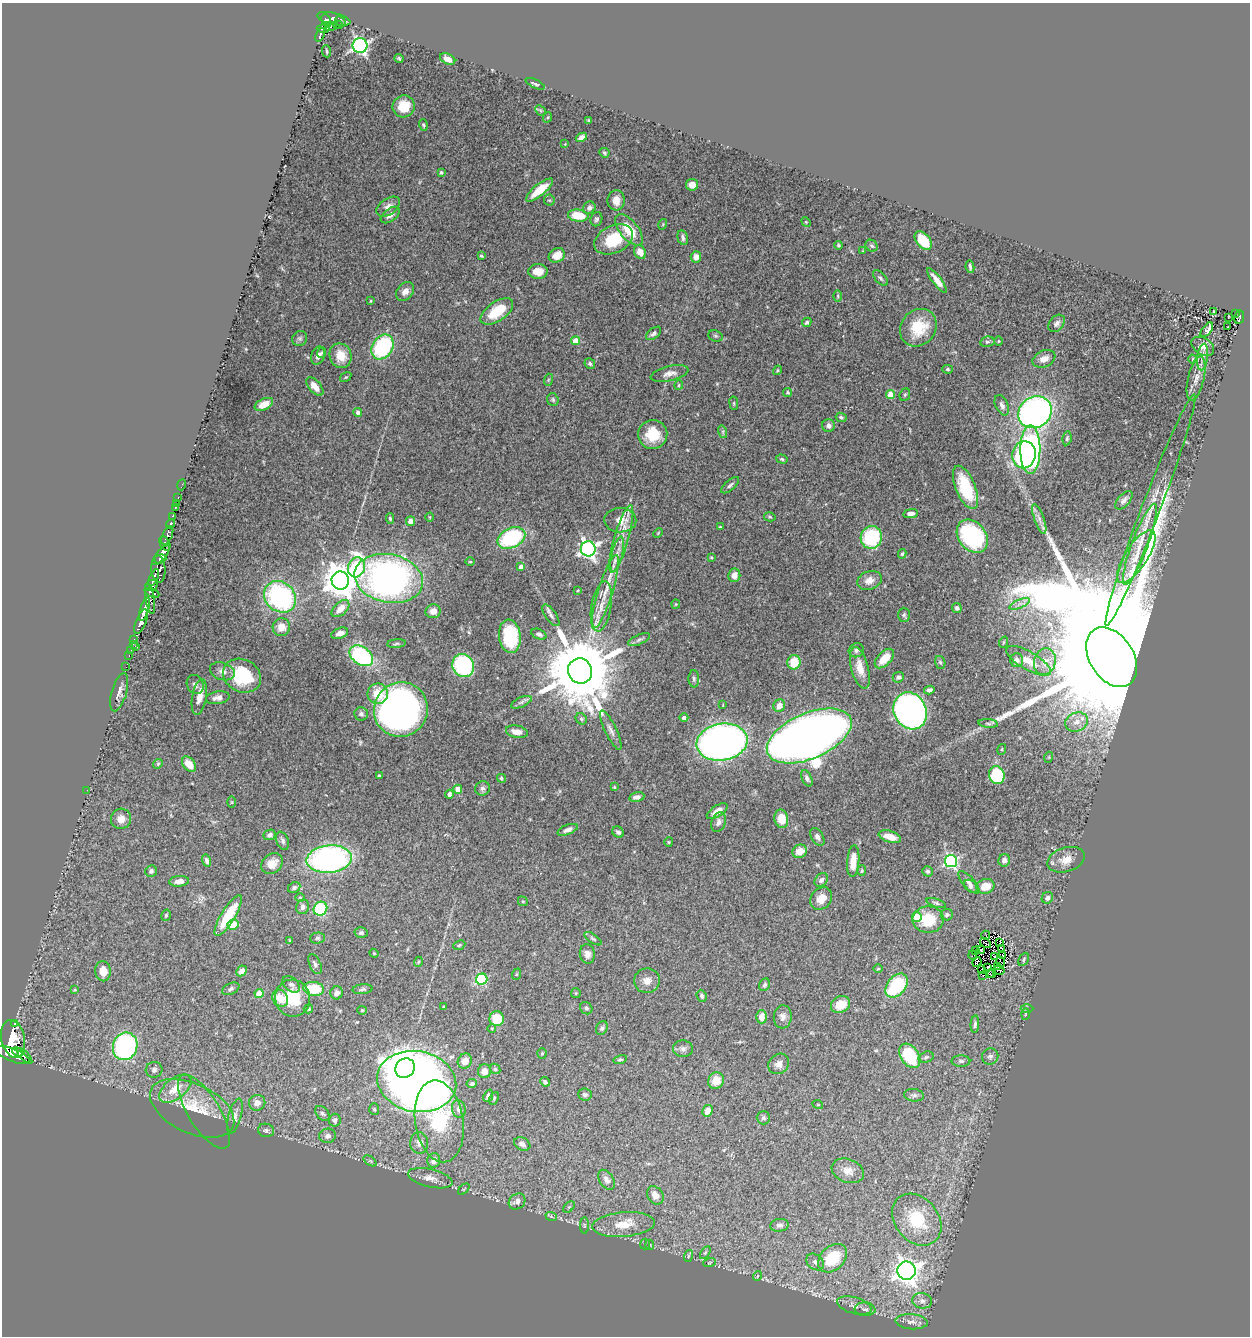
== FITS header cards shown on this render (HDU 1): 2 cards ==
NAXIS1  =                 1248
NAXIS2  =                 1334

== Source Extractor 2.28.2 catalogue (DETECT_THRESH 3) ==
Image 1248 x 1334 px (HDU 1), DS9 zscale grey, 1 PNG px = 1 image px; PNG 1252 x 1338 px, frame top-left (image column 1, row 1334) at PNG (2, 3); each listed source drawn as its Kron ellipse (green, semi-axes under 4 px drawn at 4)
Background 0.528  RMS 0.039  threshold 0.118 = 3 sigma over >= 5 px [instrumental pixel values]
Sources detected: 397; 3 with non-positive FLUX_AUTO (blend fragments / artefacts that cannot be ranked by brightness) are neither listed nor drawn; the other 394 listed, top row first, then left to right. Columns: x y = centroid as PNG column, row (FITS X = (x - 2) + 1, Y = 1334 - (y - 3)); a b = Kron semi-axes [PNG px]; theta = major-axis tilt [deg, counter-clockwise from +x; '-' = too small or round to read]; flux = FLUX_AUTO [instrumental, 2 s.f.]
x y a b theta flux
334 19 17 6 -13 370
326 21 7 4 -67 420
340 22 6 3 -45 88
338 25 4 3 - 68
331 26 6 3 8 83
323 28 6 4 2 130
320 35 7 4 67 120
360 46 7 7 - 630
326 51 6 2 -84 3.4
399 59 4 2 - 3.7
448 59 8 5 -27 21
535 84 10 3 -25 5.3
404 106 11 10 - 62
540 110 6 4 -44 3.8
548 117 5 3 - 2.7
589 121 4 3 - 3.6
423 125 6 4 -73 3.9
581 137 6 4 28 15
565 144 4 4 - 2.1
604 153 5 4 - 3.9
441 172 4 3 - 4.5
692 185 6 5 - 17
539 190 16 6 40 61
549 200 5 5 - 3.7
616 200 10 8 86 28
388 207 13 8 34 16
589 208 6 6 - 9.9
390 215 11 6 37 13
578 216 10 6 -7 66
596 219 7 6 - 6.2
806 222 5 4 - 2.5
663 224 5 3 - 2.5
629 230 19 9 -51 71
683 238 7 5 -76 7.7
614 239 20 13 25 110
923 241 11 6 -50 76
838 245 4 3 - 4
872 246 6 5 - 5
863 251 4 2 - 2.2
640 252 7 5 -60 27
557 255 8 6 30 34
481 256 4 3 - 3.5
696 257 6 5 - 16
970 267 6 2 -80 5.2
538 271 10 7 -1 34
880 278 9 5 -46 6.7
937 280 15 4 -53 20
405 291 10 8 51 16
838 296 6 4 -89 3.6
370 301 3 2 - 2.5
497 311 19 9 35 80
1214 312 3 3 - 2.7
1235 313 3 2 - 14
1228 317 3 2 - 2.5
1239 317 7 5 81 94
807 322 5 4 - 5.3
1057 323 10 7 49 10
1228 327 3 2 - 3.7
918 328 20 17 49 92
1207 330 8 4 51 37
653 333 9 5 38 7.4
715 336 7 5 -20 5
300 338 8 7 - 7.1
576 341 4 4 - 37
998 341 4 3 - 2.3
987 342 7 5 13 5.9
1203 346 12 8 -33 20
382 347 13 10 58 250
322 353 5 3 - 4.9
318 356 9 6 67 10
340 356 12 11 - 46
1203 357 13 5 83 15
1044 359 12 8 24 20
1193 359 4 3 - 2.3
590 364 5 5 - 4.9
948 369 5 4 - 3.6
777 370 5 4 - 3
669 373 19 7 13 19
346 377 6 4 35 3.4
1196 378 23 8 76 25
548 380 6 4 71 3.2
679 385 5 4 - 3.3
315 386 11 6 -50 20
788 392 4 4 - 3.4
890 395 4 4 - 66
905 395 6 5 - 4.4
553 400 6 5 - 4.6
734 403 7 3 -82 3
264 404 10 5 25 35
1002 405 11 6 -65 9.6
358 412 4 4 - 9.5
1035 412 17 15 34 1000
841 417 5 4 - 4.9
828 425 6 6 - 10
723 432 6 4 -73 4.2
653 434 14 14 - 71
1067 438 7 4 81 5
1030 450 24 10 90 630
1024 455 13 12 - 640
782 459 6 4 -17 4.4
182 485 5 2 - 7.4
730 485 11 5 41 6.8
965 487 23 9 -68 100
178 497 3 2 - 19
1124 500 11 6 47 11
177 503 3 2 - 10
175 507 3 3 - 43
1150 510 124 9 69 96
911 514 7 4 8 12
173 516 4 3 - 65
430 517 4 3 - 2.4
770 517 6 4 -14 3.9
390 518 5 4 - 4.7
1039 519 15 5 -70 15
620 520 16 12 -2 41
410 521 5 4 - 18
171 524 5 3 - 130
720 527 4 3 - 3.3
658 533 5 3 - 2.5
167 535 10 5 66 640
972 536 18 13 -52 310
871 537 11 10 - 200
511 538 15 9 26 250
621 539 35 7 74 50
165 543 8 5 -67 530
1140 544 43 8 70 53
588 549 7 7 - 970
617 554 18 5 77 21
902 554 5 3 - 3.8
161 555 12 5 51 1100
1136 556 31 11 57 60
711 557 3 3 - 2.7
160 559 6 4 18 650
470 562 5 3 - 2.4
356 567 10 8 72 130
521 567 4 4 - 14
158 569 14 7 -86 780
734 575 6 6 - 21
154 577 9 3 66 200
389 578 34 24 -11 1200
869 580 12 9 19 24
340 581 9 8 - 5000
152 586 6 5 - 320
578 590 3 2 - 2.1
605 591 38 7 73 61
152 593 8 3 -24 250
280 597 17 14 -44 430
150 599 15 4 -80 400
676 604 4 4 - 2.6
1020 604 11 4 22 11
601 606 25 10 80 43
957 608 5 5 - 9
144 609 12 4 73 930
340 609 10 6 43 31
433 611 7 7 - 18
551 615 12 5 -56 8.9
904 615 7 6 - 5
141 622 13 5 69 960
281 627 9 8 - 27
340 633 9 5 20 15
539 634 8 5 -25 8
510 636 17 11 -82 150
134 639 3 2 - 18
639 640 12 5 24 7.2
1004 642 6 3 70 3.2
133 644 3 2 - 12
396 644 9 3 6 5
136 647 3 3 - 28
131 650 2 2 - 6.7
856 650 8 7 - 8.1
129 655 3 2 - 24
361 656 13 9 -37 300
1112 657 33 22 -58 220000
884 659 12 6 46 45
1017 660 7 6 - 12
1029 661 25 9 -30 40
794 662 7 6 - 59
940 662 6 5 - 4.9
1045 662 13 11 73 29
463 665 12 10 -59 350
126 667 2 2 - 5.8
860 668 21 8 -75 40
222 671 13 8 -19 15
580 671 13 12 - 37000
242 676 20 16 -28 160
898 677 6 5 - 7.2
694 679 8 5 -88 6.4
195 685 10 8 -63 12
929 690 5 3 - 6.5
119 692 20 7 74 15
378 694 10 10 - 51
199 697 18 7 80 27
218 698 12 6 10 14
521 702 11 5 24 7.2
723 705 3 2 - 1.6
779 706 6 5 - 21
401 710 27 26 - 1400
910 711 19 16 -62 1300
361 714 7 6 - 7.3
684 718 4 4 - 8.9
581 719 6 5 - 4.8
1077 722 12 9 24 26
988 723 10 4 -5 5.6
611 730 21 6 -64 16
517 732 11 6 -11 24
809 736 45 22 23 4000
722 742 26 18 10 1700
1002 749 5 3 - 2.7
1049 757 5 3 - 2.3
158 764 5 4 - 3.6
189 764 8 6 -53 38
997 775 9 7 -74 150
380 776 3 3 - 4.7
501 778 5 4 - 3.9
807 778 9 5 -65 7.4
614 787 4 3 - 2.6
482 788 7 7 - 8.6
458 789 4 4 - 39
87 790 2 2 - 5.8
449 794 4 4 - 10
637 797 8 5 12 10
232 802 6 4 -90 2.5
717 811 12 5 33 21
121 819 10 10 - 23
781 819 9 7 -78 46
718 822 10 7 72 12
568 830 11 4 22 11
618 832 6 5 - 7.7
269 835 6 5 - 9.6
817 837 10 6 -60 10
890 837 11 6 -18 36
282 841 9 6 -69 8.2
669 842 4 4 - 2.8
800 851 7 6 - 32
329 859 23 13 6 720
1004 860 6 6 - 11
1066 860 19 12 17 34
207 861 6 4 -72 8.3
853 861 16 6 85 42
951 861 6 6 - 470
272 863 12 9 39 26
151 871 6 5 - 7.3
862 871 5 4 - 3.3
928 871 5 5 - 6.1
821 880 7 6 - 8.9
179 881 10 5 6 17
969 882 14 5 -48 12
971 886 7 5 -44 6.7
985 886 9 7 14 40
294 888 6 5 - 7.1
300 898 5 3 - 2.6
1047 898 6 5 - 9
821 899 12 10 50 32
523 901 5 4 - 3.3
936 903 10 4 -19 5.6
303 907 7 6 - 8.3
320 909 7 6 - 160
166 915 6 4 75 4
947 915 6 5 - 5.7
228 916 23 7 59 92
917 917 5 5 - 36
928 919 15 13 -1 83
233 924 5 5 - 48
361 933 6 5 - 6.3
986 935 4 2 - 2.9
317 938 7 5 2 5.2
593 939 10 4 -34 5.3
290 940 4 3 - 3.1
985 943 6 2 -37 0.87
1000 943 3 2 - 2.3
459 945 6 4 24 4.3
1002 948 3 2 - 3.4
975 950 3 2 - 1.3
981 950 4 3 - 3.1
374 953 4 4 - 2.8
587 954 10 7 -82 15
972 955 4 2 - 0.84
1003 955 2 2 - 1.9
995 956 2 2 - 3.2
1024 959 7 4 64 4.2
418 962 5 3 - 2.2
977 962 5 2 - 1.5
1001 962 5 2 - 0.013
315 964 10 5 -66 8.1
997 966 3 2 - 4.1
988 967 4 2 - 3.5
878 969 4 3 - 2.4
982 970 3 2 - 3
999 970 6 2 -14 0.49
103 971 10 8 -85 28
241 971 6 5 - 15
989 973 4 2 - 2.3
517 974 6 3 70 2.9
992 974 4 4 - 3.2
983 976 3 2 - 1.6
482 979 6 5 - 250
647 981 13 12 - 24
291 984 10 6 -41 8.9
765 985 6 5 - 5.5
897 986 14 9 51 180
231 989 9 5 25 7.3
314 989 10 7 -6 110
363 989 10 5 5 6.3
75 990 4 3 - 2.6
259 993 4 4 - 47
337 993 6 6 - 12
576 993 5 5 - 3.1
702 996 6 5 - 6.3
280 998 9 7 -58 37
293 998 18 17 - 100
840 1004 10 8 29 51
444 1007 3 3 - 4.1
586 1008 6 5 - 6.4
1027 1008 6 4 1 3.5
308 1009 4 4 - 5.5
362 1010 5 4 - 2.8
1025 1014 6 4 88 3.2
762 1017 6 5 - 25
783 1017 11 9 86 16
497 1019 7 7 - 61
14 1024 3 3 - 140
975 1024 9 4 85 7.4
492 1028 4 3 - 1.9
602 1028 7 5 61 5.8
13 1039 19 11 -77 3500
125 1046 14 12 71 530
683 1049 10 8 -6 11
18 1052 6 4 -21 850
542 1053 5 4 - 3.3
13 1055 18 6 -22 2500
24 1056 10 4 -45 540
910 1056 13 9 -56 150
926 1057 8 5 17 5.5
990 1057 8 8 - 9.3
620 1060 7 4 13 3.9
465 1061 8 7 - 21
961 1061 9 5 1 6.7
779 1064 11 9 44 18
405 1068 10 9 - 4800
495 1069 6 4 -45 3.5
154 1070 8 8 - 9.7
484 1071 7 6 - 21
417 1081 40 30 -11 2300
716 1081 8 7 - 39
545 1082 5 4 - 5.2
472 1084 5 4 - 5.1
175 1089 19 10 38 48
585 1094 7 6 - 6.8
914 1095 10 6 -7 7.9
488 1096 6 4 67 8.2
494 1098 7 3 64 3.3
257 1103 8 8 - 20
818 1105 5 3 - 2.4
192 1108 45 24 -25 130
374 1109 6 5 - 4.2
459 1109 9 6 -77 13
708 1111 6 5 - 21
204 1112 42 16 -58 70
322 1113 8 6 -50 6.7
235 1116 18 6 74 16
763 1118 6 6 - 5.9
335 1120 6 5 - 8
439 1121 41 24 -81 480
266 1130 8 6 -18 7.6
328 1136 8 7 - 12
419 1143 10 9 - 16
522 1144 8 6 -29 13
434 1160 7 6 - 21
370 1161 7 4 -35 4.5
848 1171 17 11 -20 23
430 1178 23 9 -13 28
606 1180 11 7 -58 14
464 1189 7 3 44 3.4
655 1195 10 7 -56 21
517 1201 9 7 37 14
569 1207 7 4 44 4.2
551 1216 6 3 -21 3.3
917 1220 28 21 -50 140
623 1224 31 12 5 62
584 1225 8 4 -90 3.8
780 1225 9 6 8 8.8
645 1244 5 5 - 4.2
650 1245 5 3 - 2.6
705 1253 7 4 57 4.3
688 1256 6 3 72 3.5
832 1258 17 11 43 99
815 1262 10 7 -39 9.8
709 1263 6 3 19 2.5
906 1271 9 9 - 2300
757 1276 5 3 - 1.9
922 1301 10 7 -9 14
854 1305 18 8 -15 19
865 1309 10 6 -5 10
911 1322 16 7 -4 17
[3 non-positive-flux detections neither listed nor drawn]